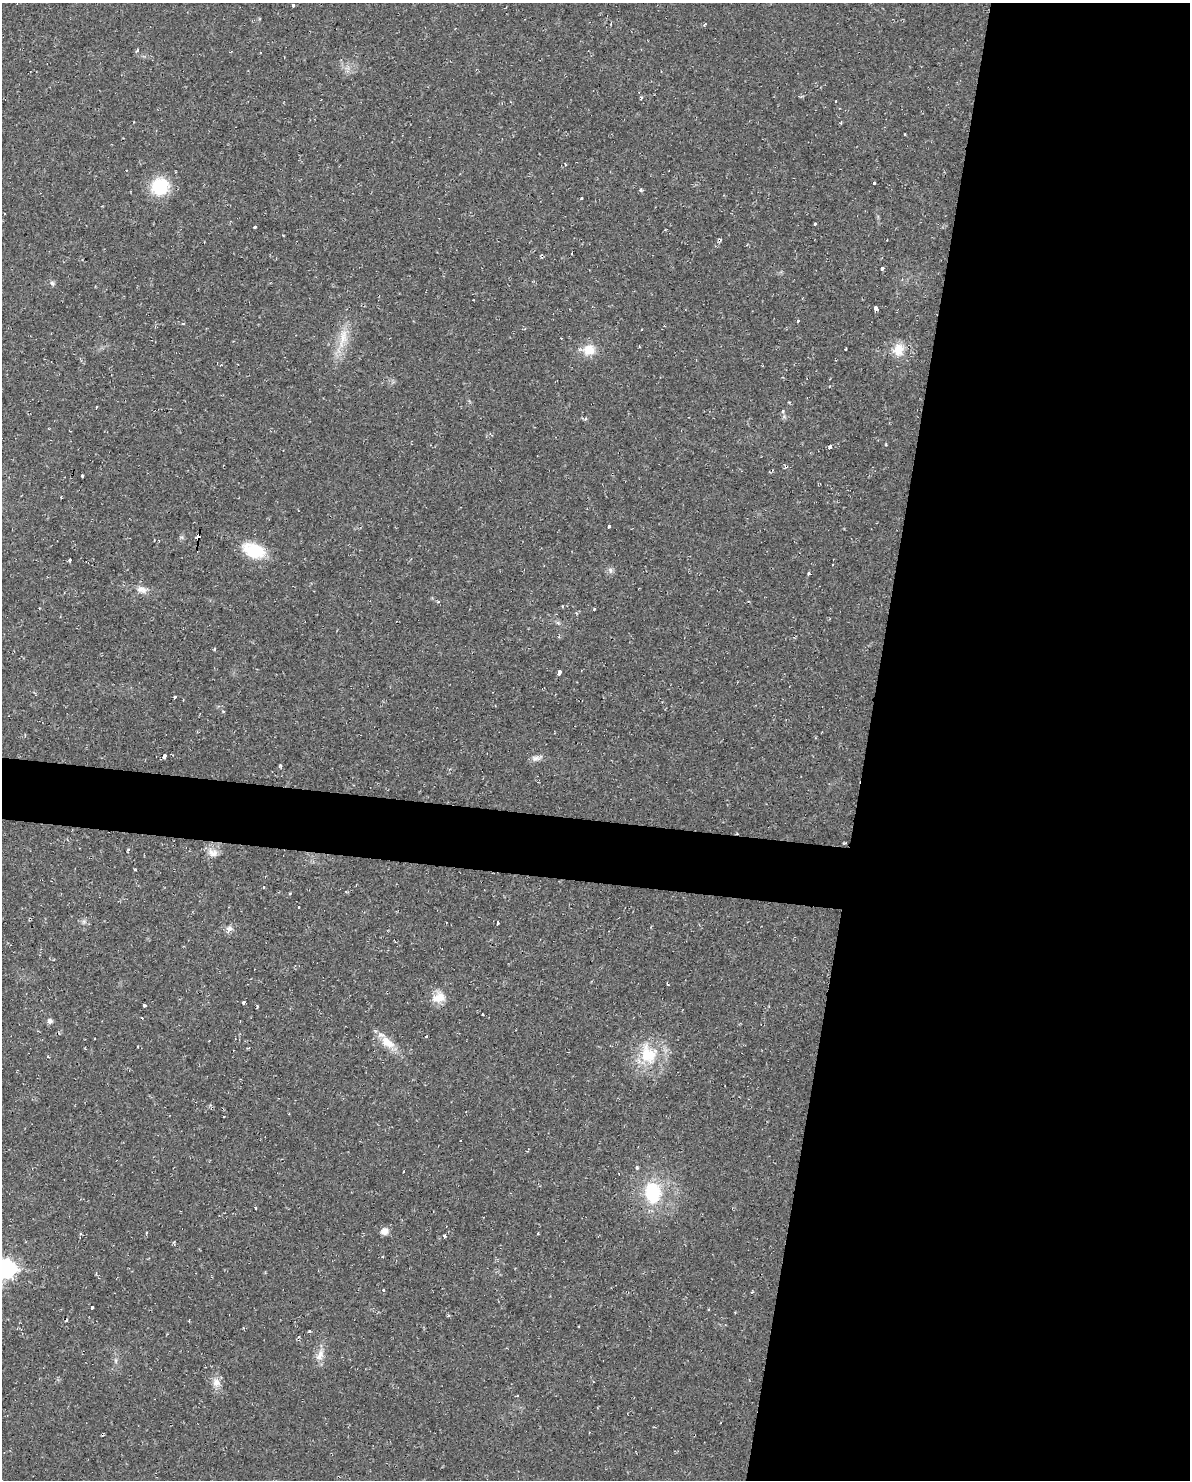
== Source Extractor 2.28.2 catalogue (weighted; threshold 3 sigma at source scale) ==
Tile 8 of 4 x 3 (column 4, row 2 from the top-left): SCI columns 3564-4751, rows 1591-3068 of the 4751 x 4773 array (HDU 1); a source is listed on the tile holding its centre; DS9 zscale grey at full resolution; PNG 1192 x 1482 px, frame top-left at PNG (2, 3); no overlay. Shown black and unused: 30% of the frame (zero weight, under 2 of 3 exposures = <1% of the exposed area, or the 3 px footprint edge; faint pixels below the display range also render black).
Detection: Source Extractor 2.28.2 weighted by HDU 2 'WHT'; one run over the whole footprint, this tile lists its part. Background 0.02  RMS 0.0061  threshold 0.0274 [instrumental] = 3 sigma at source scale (4.5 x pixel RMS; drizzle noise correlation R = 1.50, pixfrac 1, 0.05/0.05 arcsec/px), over >= 5 px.
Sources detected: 69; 9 cosmic-ray / hot-pixel residue — not listed; the other 60 listed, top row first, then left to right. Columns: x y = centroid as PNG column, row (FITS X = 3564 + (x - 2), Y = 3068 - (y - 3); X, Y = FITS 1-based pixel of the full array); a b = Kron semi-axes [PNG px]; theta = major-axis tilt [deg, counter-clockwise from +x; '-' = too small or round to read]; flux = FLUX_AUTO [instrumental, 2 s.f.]
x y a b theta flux
293 5 3 3 - 2.8
137 50 5 3 - 0.74
905 134 3 3 - 0.93
874 183 3 3 - 3
160 187 15 14 - 30
641 190 4 3 - 1.4
581 198 3 3 - 1
815 224 3 3 - 1.4
255 227 3 3 - 6
882 268 3 3 - 6.1
52 283 7 5 -61 1.2
876 309 5 3 - 4
798 321 3 3 - 2.6
183 324 4 3 - 0.54
155 327 4 3 - 0.73
343 337 23 8 86 8.7
846 349 3 3 - 1.7
589 350 14 12 11 9.4
898 350 14 12 63 9.2
96 407 2 2 - 0.5
829 447 3 3 - 2.7
82 476 3 3 - 3
609 526 3 3 - 1.9
198 537 5 3 - 20
254 550 27 15 -19 20
70 560 4 3 - 1.7
610 570 9 5 -72 1.7
808 574 3 3 - 3.5
141 589 13 9 -21 4
594 609 3 2 - 0.68
559 671 5 3 - 44
174 698 3 3 - 3
164 756 4 3 - 7.6
536 758 13 7 7 2.7
213 853 15 11 -19 4.9
263 887 3 3 - 1.5
299 907 3 3 - 0.83
498 923 3 3 - 2.7
229 929 8 7 - 2.5
439 997 18 13 21 7.4
243 1003 3 3 - 4.7
144 1005 4 3 - 5.4
257 1007 3 3 - 1.3
482 1015 3 3 - 3
49 1021 6 5 - 2
427 1037 3 3 - 2
387 1042 23 11 -40 9.3
648 1054 28 21 -72 24
653 1193 22 17 -84 33
255 1208 3 3 - 1
384 1231 8 8 - 3.7
146 1233 4 3 - 0.45
444 1236 3 3 - 2.5
6 1269 10 8 -10 190
384 1290 3 2 - 1.6
752 1292 3 3 - 0.51
92 1307 3 3 - 7.3
448 1316 5 3 - 0.64
320 1355 16 9 72 5
216 1382 12 9 -26 4.2
Overlapping masked pixels (flux is a lower limit): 1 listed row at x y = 198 537
Isophote crosses this tile's border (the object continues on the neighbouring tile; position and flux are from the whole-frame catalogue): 1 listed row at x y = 6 1269